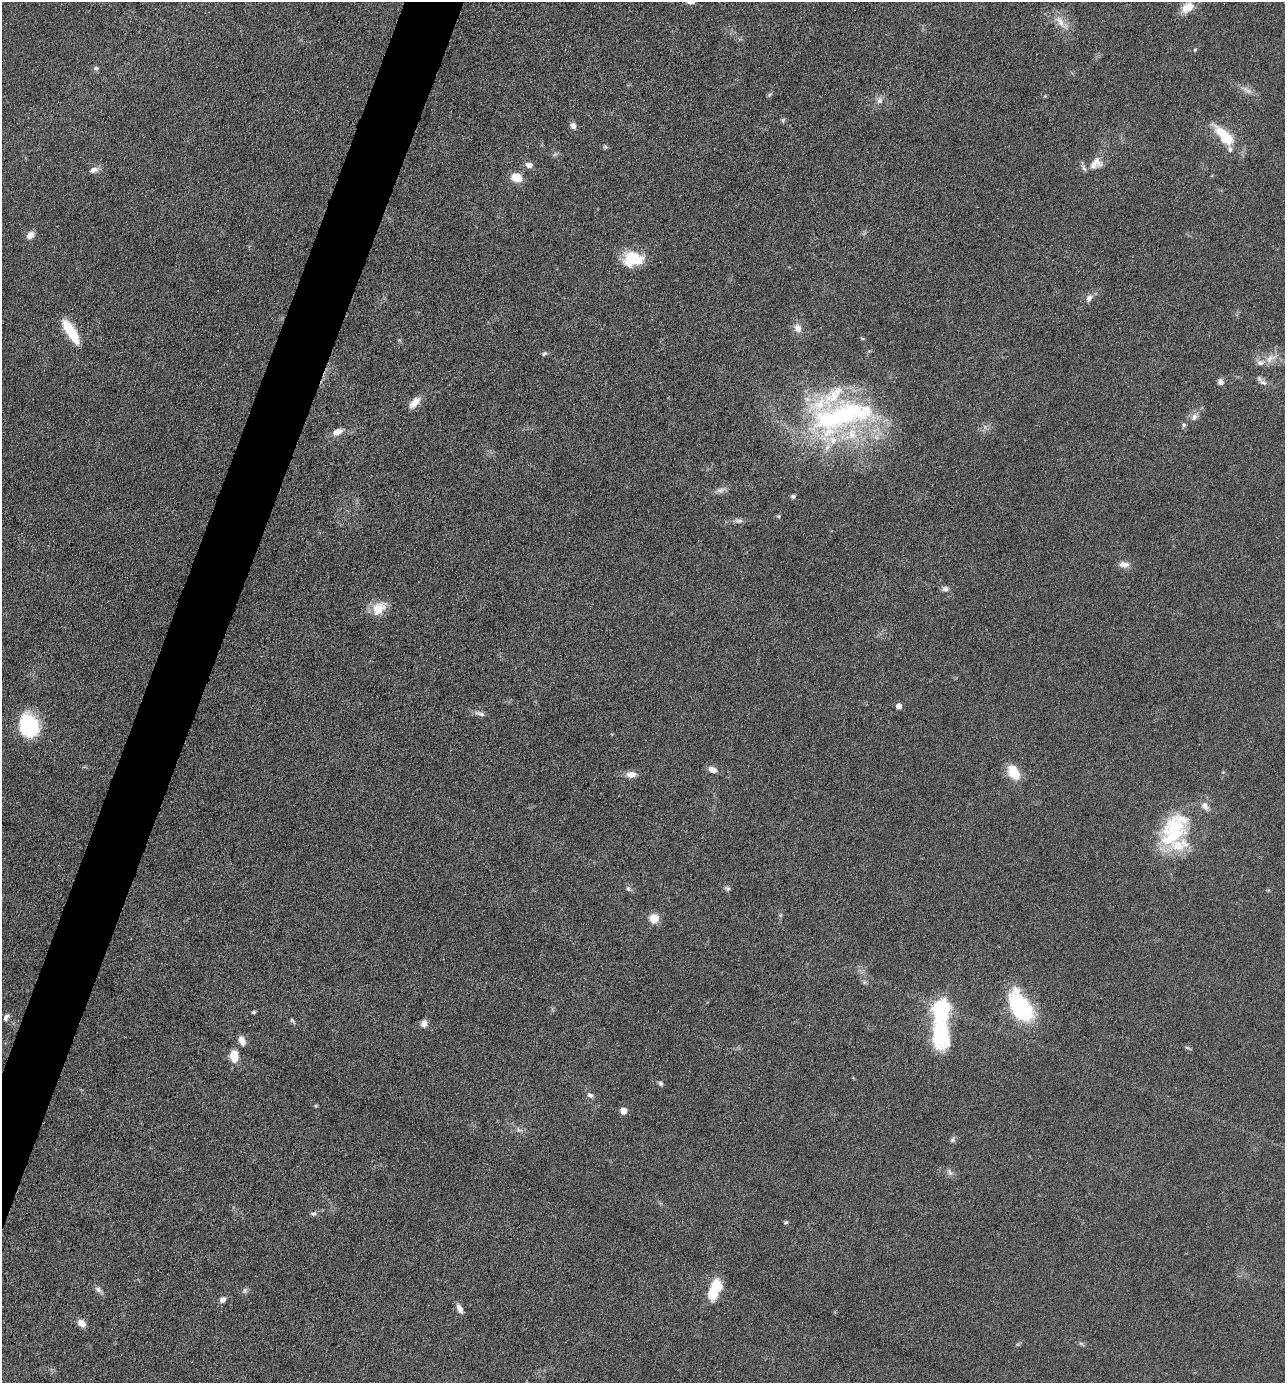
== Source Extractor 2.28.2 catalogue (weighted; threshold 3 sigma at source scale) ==
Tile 7 of 4 x 4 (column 3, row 2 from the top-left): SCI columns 2833-4115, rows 2762-4142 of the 5533 x 5522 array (HDU 1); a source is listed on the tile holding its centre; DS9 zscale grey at full resolution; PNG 1287 x 1385 px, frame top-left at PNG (2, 2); no overlay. Shown black and unused: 4% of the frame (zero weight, under 4 of 8 exposures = <1% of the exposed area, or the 3 px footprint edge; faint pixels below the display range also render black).
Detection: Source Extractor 2.28.2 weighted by HDU 2 'WHT'; one run over the whole footprint, this tile lists its part. Background 0.067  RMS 0.0053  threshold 0.0215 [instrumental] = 3 sigma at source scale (4.09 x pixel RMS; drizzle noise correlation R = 1.36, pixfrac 0.8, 0.05/0.05 arcsec/px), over >= 5 px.
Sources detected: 87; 1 too faint to see at this stretch — not listed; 11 inside a brighter listed object's ellipse — not listed separately; the other 75 listed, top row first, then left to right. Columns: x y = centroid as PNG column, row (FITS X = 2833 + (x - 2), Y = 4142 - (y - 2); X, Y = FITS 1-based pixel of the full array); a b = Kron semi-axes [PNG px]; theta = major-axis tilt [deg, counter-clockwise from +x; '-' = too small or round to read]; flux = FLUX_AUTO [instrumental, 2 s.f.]
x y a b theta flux
690 2 9 6 -13 2.6
1188 7 15 10 33 8.7
1061 22 28 9 -50 6.7
1195 50 4 4 - 0.56
96 68 7 5 11 1.2
1246 90 20 6 -29 3.4
769 95 7 4 71 0.81
1045 96 5 5 - 0.51
880 100 9 8 - 2.5
783 120 7 5 79 0.85
573 126 8 7 - 2.2
1225 136 33 15 -46 16
605 147 6 5 - 0.77
1096 164 21 14 39 6.7
529 165 9 7 -11 2.6
93 170 11 7 14 2.9
516 177 13 10 -20 6.6
30 235 10 7 37 3.3
632 259 22 16 5 18
1089 298 10 7 47 2.6
798 328 11 10 - 3.9
71 332 26 8 -58 20
862 338 5 4 - 0.63
544 354 8 5 27 1
1270 358 17 10 32 5.5
1220 382 8 7 - 2
1263 382 14 6 -25 2.5
415 403 16 8 47 4.9
842 416 94 42 12 130
1194 417 11 7 54 2.6
1184 425 7 6 - 1.1
338 432 14 7 22 4.5
721 490 13 7 16 2.5
793 496 6 5 - 1.1
778 516 5 4 - 0.92
738 521 12 6 -1 1.9
1124 564 14 8 -5 3.2
945 589 8 7 - 1.9
379 608 21 14 37 8.8
899 706 4 4 - 4.3
480 714 15 5 -15 2.3
29 725 21 17 -77 40
713 770 11 7 -21 3.3
1013 772 18 12 -59 11
631 774 12 7 2 4.1
1174 829 45 26 58 45
727 888 9 6 -30 1.2
628 889 8 5 -62 1.2
780 915 6 4 89 0.81
654 919 5 5 - 23
1020 1007 33 18 -60 53
941 1009 8 7 - 210
254 1012 5 4 - 0.81
6 1017 10 6 56 1.8
292 1021 9 4 -51 0.95
424 1023 10 7 78 2.6
941 1035 43 24 -86 35
242 1041 10 7 -67 3.6
1188 1048 9 3 -24 0.77
234 1055 12 8 87 8.7
661 1083 7 5 -47 1.1
590 1095 8 6 -19 1.8
316 1106 5 4 - 0.57
623 1111 5 5 - 6.7
519 1130 8 6 -3 1.6
952 1140 7 7 - 1.3
950 1172 11 5 -59 1.7
314 1214 8 6 27 1.2
786 1222 6 4 29 0.72
98 1289 10 7 -38 1.9
714 1290 24 11 69 16
245 1291 8 7 - 1.3
222 1300 7 6 - 2.3
459 1309 12 6 -63 2.9
82 1323 9 7 -46 4.4
Isophote crosses this tile's border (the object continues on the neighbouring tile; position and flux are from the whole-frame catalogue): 1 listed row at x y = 690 2